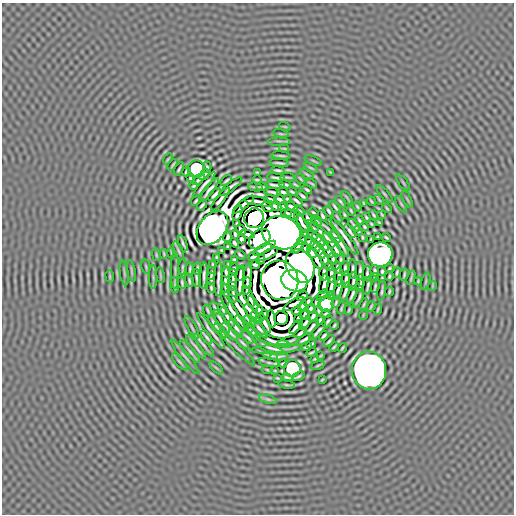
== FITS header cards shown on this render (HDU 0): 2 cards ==
NAXIS1  =                  512 / length of data axis 1
NAXIS2  =                  512 / length of data axis 2

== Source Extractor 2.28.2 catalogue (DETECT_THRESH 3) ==
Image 512 x 512 px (HDU 0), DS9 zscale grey, 1 PNG px = 1 image px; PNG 516 x 516 px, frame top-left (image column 1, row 512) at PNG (2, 3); each listed source drawn as its Kron ellipse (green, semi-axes under 4 px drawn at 4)
Background 1.45e-07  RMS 4.2e-05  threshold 1.25e-04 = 3 sigma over >= 5 px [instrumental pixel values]
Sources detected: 318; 8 with non-positive FLUX_AUTO (blend fragments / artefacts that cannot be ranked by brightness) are neither listed nor drawn; the other 310 listed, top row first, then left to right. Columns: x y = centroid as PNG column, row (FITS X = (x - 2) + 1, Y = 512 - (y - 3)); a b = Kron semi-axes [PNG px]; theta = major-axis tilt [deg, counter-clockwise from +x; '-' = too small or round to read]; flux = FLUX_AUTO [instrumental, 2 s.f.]
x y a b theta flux
285 127 6 2 -19 0.0026
281 134 8 3 -9 0.0036
279 141 11 2 0 0.0055
284 148 5 2 - 0.0033
281 156 9 2 -4 0.0064
168 159 6 3 53 0.0029
313 161 9 3 -21 0.0033
279 163 10 2 -7 0.0065
173 165 6 2 54 0.0044
207 167 6 2 -86 0.0031
311 168 7 2 -29 0.0038
179 169 7 2 62 0.005
196 169 8 8 - 0.52
278 170 7 2 -7 0.0057
186 172 4 3 - 0.0049
257 172 3 2 - 0.0028
331 172 3 2 - 0.0025
204 174 6 2 44 0.005
307 174 8 2 -30 0.0036
276 177 9 2 -7 0.007
288 177 7 2 -6 0.0048
191 178 4 3 - 0.0041
199 179 7 2 42 0.0061
300 179 5 2 - 0.0036
226 180 6 2 40 0.0055
257 180 5 2 - 0.0038
403 183 9 3 -51 0.0035
295 184 5 2 - 0.0037
312 184 6 2 -33 0.0035
204 185 16 2 49 0.011
275 185 10 2 -3 0.0064
285 185 6 3 -11 0.0044
194 186 4 2 - 0.0035
231 187 14 2 38 0.0072
256 187 7 2 -9 0.0047
262 187 5 2 - 0.0039
209 190 14 3 52 0.01
307 190 5 2 - 0.0049
273 192 8 2 -10 0.0066
283 192 6 2 -13 0.0065
292 192 5 2 - 0.004
384 194 11 2 -48 0.0045
215 195 8 3 47 0.0088
302 196 6 2 -38 0.0058
347 198 7 2 -55 0.0036
220 199 14 3 53 0.011
270 199 6 3 -19 0.0057
280 199 5 3 - 0.0067
288 199 4 2 - 0.0044
407 199 9 3 -61 0.0032
379 200 5 2 - 0.0032
196 201 5 2 - 0.0044
258 201 14 2 -10 0.0012
296 201 7 2 -37 0.0065
371 201 5 2 - 0.0037
341 202 6 2 -48 0.0046
364 204 4 2 - 0.0032
401 204 9 3 -60 0.0037
202 205 6 2 49 0.0055
243 205 13 3 39 0.0013
276 206 6 3 -24 0.0063
267 207 6 3 -39 0.0047
283 207 5 3 - 0.0042
291 207 7 3 -26 0.0065
335 207 7 2 -50 0.0051
357 207 5 2 - 0.0036
387 208 5 2 - 0.0036
299 211 6 2 -34 0.0038
329 211 5 2 - 0.0054
351 211 5 2 - 0.0038
237 213 8 3 70 0.013
287 213 5 2 - 0.0056
314 214 7 3 -59 0.0047
292 215 7 3 -28 0.0067
344 215 4 2 - 0.0037
374 215 5 2 - 0.0042
382 215 4 2 - 0.003
322 216 5 2 - 0.0054
337 217 6 2 -55 0.0036
366 217 5 2 - 0.0042
254 218 10 9 - 4.2
308 219 6 3 -58 0.0071
359 220 5 2 - 0.0045
316 221 6 2 -50 0.0035
302 222 13 3 -59 0.0059
379 223 4 2 - 0.0031
237 224 4 3 - 0.0042
371 224 4 2 - 0.0032
354 225 7 2 -50 0.0062
364 227 4 2 - 0.0041
212 228 19 13 50 7.2
313 228 6 2 -31 0.0045
327 228 16 2 -41 0.0079
241 230 6 3 -47 0.0066
358 230 5 2 - 0.0046
350 231 8 2 -55 0.0085
320 232 16 2 -41 0.005
281 233 20 16 -21 26
305 233 3 3 - 0.0043
235 234 4 3 - 0.0058
248 234 7 3 -17 0.0067
312 235 5 3 - 0.0046
228 237 5 3 - 0.0056
336 237 6 2 -48 0.006
345 237 22 2 -54 0.015
362 237 4 2 - 0.0034
378 237 4 3 - 0.0032
386 237 5 2 - 0.0038
241 239 4 3 - 0.0062
260 239 12 9 40 1.4
318 239 7 3 -44 0.0058
371 239 3 3 - 0.0033
302 240 5 3 - 0.005
309 242 5 3 - 0.0061
183 243 8 2 -69 0.0069
234 243 5 3 - 0.0051
340 243 15 2 -58 0.012
332 244 14 2 -53 0.014
324 245 6 3 -58 0.006
228 246 4 3 - 0.0035
315 246 6 3 -48 0.0066
298 247 7 3 44 0.012
264 248 12 3 30 0.016
306 248 5 3 - 0.0077
222 250 4 3 - 0.0034
178 251 10 2 -65 0.0058
328 251 7 3 -59 0.0091
336 251 6 2 -66 0.0061
320 252 7 3 -60 0.0087
172 253 5 2 - 0.0034
312 253 6 3 -58 0.0083
164 254 5 2 - 0.003
268 254 11 3 31 0.0035
380 254 12 12 - 1.4
156 255 6 2 -77 0.0031
240 255 5 2 - 0.0044
217 257 3 2 - 0.0032
253 257 6 3 22 0.0072
234 259 4 3 - 0.0034
316 259 11 3 -60 0.014
325 259 6 3 -73 0.0068
333 259 6 3 -78 0.0038
341 259 4 2 - 0.0039
261 260 5 3 - 0.0058
213 264 4 2 - 0.003
228 264 3 3 - 0.0028
255 265 5 3 - 0.0036
300 266 17 13 -63 7.4
330 266 4 2 - 0.0033
146 267 7 2 -81 0.0034
182 267 8 2 86 0.0046
337 267 6 2 -84 0.0047
345 268 7 3 -88 0.0057
190 269 7 2 90 0.0051
197 269 6 2 88 0.0048
234 269 5 2 - 0.0037
353 269 10 2 89 0.0063
389 269 4 3 - 0.0037
175 270 18 2 90 0.0042
360 270 9 2 87 0.0068
131 271 11 2 -79 0.0038
375 271 6 3 -80 0.0045
382 271 4 3 - 0.0042
226 272 5 3 - 0.0056
124 273 12 3 -83 0.0038
211 273 6 3 77 0.0041
241 273 8 3 77 0.0073
324 273 8 3 88 0.0081
397 273 5 2 - 0.0044
367 274 7 2 -89 0.0059
160 275 8 3 -81 0.0035
331 275 8 3 87 0.0088
404 275 6 2 75 0.0043
110 276 6 3 -81 0.0029
204 276 13 2 87 0.011
233 276 7 2 90 0.0069
248 276 13 3 84 0.013
389 276 4 2 - 0.0038
153 277 12 2 90 0.006
339 277 10 2 83 0.0069
375 277 4 2 - 0.0029
411 277 7 2 74 0.0038
196 278 9 2 -85 0.0071
211 279 6 2 88 0.0052
218 279 17 2 88 0.017
189 280 7 2 -79 0.0052
225 280 13 3 88 0.012
280 280 20 18 -66 20
346 280 8 2 87 0.0087
361 280 6 2 -86 0.004
240 281 14 3 88 0.016
294 281 13 10 -17 6.8
353 281 9 2 85 0.0085
418 281 4 2 - 0.0029
426 281 9 3 75 0.0034
182 283 6 2 -79 0.0047
233 283 8 3 85 0.0071
324 284 10 3 79 0.01
175 285 8 2 -86 0.0052
247 286 8 2 83 0.011
331 286 9 3 81 0.0094
360 286 6 2 87 0.0047
368 286 9 2 79 0.0068
375 286 7 2 77 0.0048
432 286 5 3 - 0.0021
211 288 5 2 - 0.0042
338 288 11 3 76 0.0049
382 290 10 2 82 0.006
345 292 10 2 71 0.0081
389 292 5 2 - 0.004
233 294 8 2 -82 0.0076
226 295 11 2 -86 0.0036
322 295 7 3 50 0.0055
331 295 4 3 - 0.0037
352 295 9 2 68 0.0065
249 296 10 2 -68 0.012
302 296 6 3 32 0.0066
359 298 10 2 67 0.0066
308 302 5 3 - 0.0058
316 302 6 2 70 0.0048
336 302 5 2 - 0.0043
253 303 8 2 -63 0.01
294 304 11 3 32 0.0052
326 304 8 7 - 0.27
364 304 6 2 66 0.0041
303 306 6 3 62 0.0051
371 306 5 2 - 0.0039
215 308 7 2 -69 0.0056
341 308 6 2 69 0.0039
223 309 6 2 -72 0.0053
258 309 6 3 -54 0.009
310 309 5 3 - 0.0047
378 309 6 2 71 0.0037
240 310 17 3 -55 0.017
319 310 5 2 - 0.0049
349 310 5 2 - 0.0034
208 311 6 2 -68 0.0047
297 311 5 3 - 0.0069
233 312 21 3 -58 0.0066
250 312 9 2 -56 0.0078
305 314 6 3 69 0.004
326 314 4 2 - 0.0036
264 315 5 3 - 0.0055
363 315 5 3 - 0.0023
313 316 5 3 - 0.0054
228 317 11 2 -56 0.011
257 318 7 3 -54 0.0038
281 318 7 7 - 0.54
298 318 5 3 - 0.007
272 319 9 3 -81 0.0057
320 320 5 3 - 0.0046
221 321 13 2 -55 0.011
250 321 7 2 -51 0.0066
327 321 6 2 60 0.0045
265 323 11 3 -62 0.0013
305 323 7 3 51 0.0063
214 324 10 2 -56 0.0082
242 324 10 2 -52 0.0091
334 325 4 2 - 0.0038
192 327 12 3 -61 0.0053
296 327 8 3 47 0.002
312 327 9 2 50 0.0065
236 328 9 2 -49 0.0089
259 329 12 2 -51 0.0055
211 331 22 2 -53 0.014
220 331 9 2 -50 0.0075
252 331 6 2 -42 0.0045
318 331 11 2 49 0.006
230 332 11 2 -51 0.0077
301 333 7 3 33 0.0082
256 336 6 2 -47 0.0045
324 336 5 2 - 0.0056
207 337 7 2 -52 0.0069
247 337 8 2 -42 0.0063
305 339 10 3 30 0.0076
274 341 17 3 -16 0.0043
288 341 11 2 14 0.0064
329 341 6 2 48 0.0055
243 343 7 2 -43 0.0054
311 344 5 2 - 0.0043
204 345 14 3 -49 0.007
196 347 15 2 -52 0.0092
307 347 5 2 - 0.0047
334 347 5 2 - 0.0038
238 348 23 2 -45 0.0084
270 348 15 2 -24 0.0061
342 348 5 2 - 0.0039
277 349 26 2 3 0.009
190 351 14 3 -49 0.0067
311 353 5 2 - 0.0048
321 355 4 2 - 0.0024
271 356 7 2 -10 0.006
279 356 9 2 5 0.0058
185 357 22 3 -51 0.0076
315 359 4 2 - 0.0034
180 362 10 3 -49 0.0049
269 363 11 3 -10 0.0036
283 363 4 3 - 0.0035
318 365 7 3 19 0.0031
216 368 8 3 -44 0.0034
292 368 8 8 - 0.41
267 370 6 3 -10 0.003
369 370 19 17 -83 7.6
275 371 3 2 - 0.0023
299 376 6 2 23 0.0046
287 377 6 2 -12 0.005
277 378 4 2 - 0.0029
322 380 4 2 - 0.0025
287 385 8 3 -9 0.0039
268 399 9 4 -17 0.0052
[8 non-positive-flux detections neither listed nor drawn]